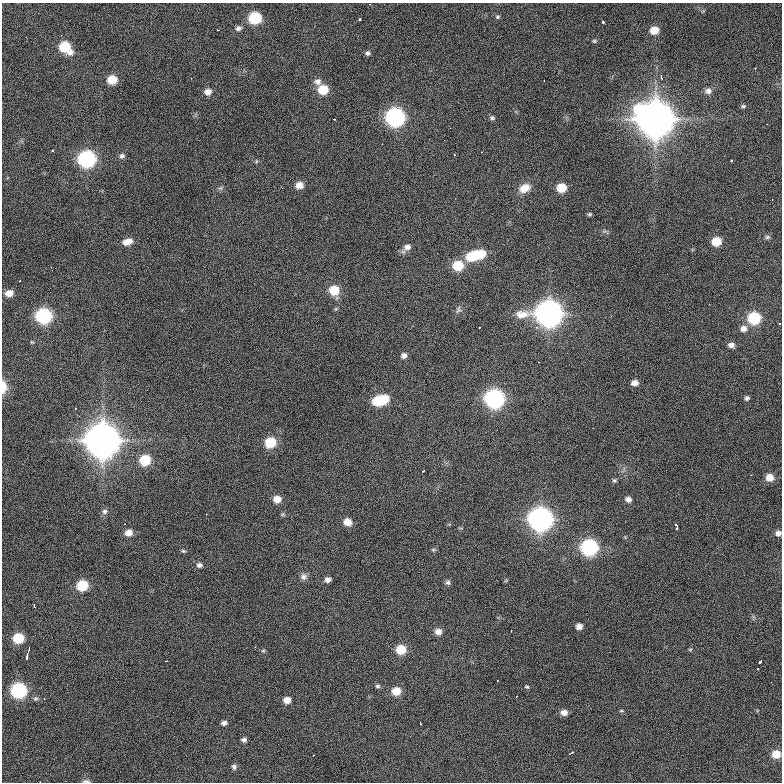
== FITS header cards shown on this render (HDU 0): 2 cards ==
NAXIS1  =                  780 / length of data axis 1
NAXIS2  =                  780 / length of data axis 2

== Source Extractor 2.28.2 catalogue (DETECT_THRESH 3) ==
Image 780 x 780 px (HDU 0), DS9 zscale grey, 1 PNG px = 1 image px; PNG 784 x 784 px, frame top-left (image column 1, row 780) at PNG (2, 3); no overlay
Background 1250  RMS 30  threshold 89.5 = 3 sigma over >= 5 px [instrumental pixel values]
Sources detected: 118; all 118 listed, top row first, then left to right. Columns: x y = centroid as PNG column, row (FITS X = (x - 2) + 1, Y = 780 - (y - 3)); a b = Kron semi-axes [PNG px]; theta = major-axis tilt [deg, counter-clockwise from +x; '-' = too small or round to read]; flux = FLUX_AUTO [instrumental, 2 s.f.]
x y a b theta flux
498 17 6 5 - 3.0e+03
255 18 8 7 - 1.3e+05
360 19 3 3 - 5.3e+03
603 22 3 3 - 5.6e+03
238 28 8 7 - 7.1e+03
218 30 3 2 - 1.8e+03
654 30 8 7 - 3.0e+04
594 41 6 5 - 3.0e+03
65 47 8 7 - 8.0e+04
70 52 9 7 36 1.1e+04
367 53 6 6 - 5.2e+03
755 68 3 2 - 1.5e+03
661 78 9 4 -70 5.4e+03
112 80 7 7 - 4.5e+04
318 82 10 8 -7 1.1e+04
323 90 8 7 - 5.6e+04
708 91 8 7 - 9.9e+03
208 92 7 6 - 1.3e+04
743 106 6 5 - 3.3e+03
639 109 11 9 47 8.5e+04
395 117 9 9 - 6.0e+05
492 118 7 6 - 4.5e+03
334 119 3 2 - 1.1e+03
656 119 14 14 - 4.6e+06
767 124 3 2 - 1.1e+03
382 144 2 2 - 8.8e+02
53 150 3 3 - 6.2e+03
481 152 2 2 - 1.5e+03
454 155 3 2 - 1.9e+03
122 156 8 6 36 6.1e+03
87 159 9 8 - 4.7e+05
256 161 6 3 -73 2.3e+03
731 161 3 3 - 3.8e+03
299 185 8 7 - 1.9e+04
220 188 7 6 - 3.8e+03
524 188 14 10 26 2.4e+04
561 188 7 7 - 4.6e+04
589 214 6 4 1 3.0e+03
731 218 3 2 - 2.0e+03
767 237 7 6 - 4.1e+03
716 241 7 6 - 4.3e+04
128 242 10 7 18 2.0e+04
407 247 9 8 - 1.2e+04
476 255 19 8 16 1.1e+05
458 266 8 8 - 6.7e+04
334 290 8 8 - 5.5e+04
9 293 7 6 - 1.8e+04
458 310 11 6 69 6.1e+03
549 313 13 10 2 2.1e+06
44 316 9 8 - 3.1e+05
611 316 2 2 - 1.4e+03
754 318 8 8 - 1.4e+05
479 327 3 2 - 1.2e+03
536 327 3 3 - 7.1e+03
743 329 9 8 - 1.3e+04
731 345 7 6 - 1.0e+04
404 355 7 6 - 8.4e+03
539 362 2 2 - 1.5e+03
635 383 7 6 - 1.3e+04
3 387 14 6 -88 2.2e+04
494 398 9 9 - 6.6e+05
747 398 6 5 - 4.9e+03
380 400 13 7 17 1.1e+05
593 428 2 2 - 8.2e+02
102 440 13 13 - 4.0e+06
270 442 8 7 - 7.7e+04
145 460 8 7 - 7.6e+04
423 471 3 2 - 1.4e+03
751 475 2 2 - 1.3e+03
769 477 8 7 - 2.1e+04
614 480 5 5 - 3.3e+03
277 499 7 7 - 2.1e+04
628 499 7 6 - 9.6e+03
105 511 8 7 - 6.6e+03
206 514 3 2 - 1.9e+03
283 514 6 4 71 3.0e+03
540 519 10 10 - 1.5e+06
347 522 7 7 - 2.1e+04
676 527 6 3 -75 1.1e+04
128 533 8 7 - 1.7e+04
778 533 7 6 - 9.1e+03
589 547 9 8 - 3.8e+05
433 550 6 4 -6 3.0e+03
183 551 6 4 -19 3.1e+03
199 565 8 7 - 6.5e+03
303 576 9 9 - 8.5e+03
328 579 6 5 - 8.7e+03
448 582 7 6 - 5.4e+03
82 585 8 7 - 8.3e+04
34 606 4 2 - 2.0e+03
579 626 6 5 - 1.2e+04
511 631 3 2 - 1.7e+03
438 632 8 7 - 1.3e+04
18 638 7 7 - 6.8e+04
401 649 8 7 - 5.3e+04
690 649 6 4 2 2.2e+03
29 650 6 2 77 3.7e+03
263 651 6 4 1 2.6e+03
27 656 6 2 87 3.9e+03
166 661 2 2 - 1.3e+03
760 662 5 3 - 1.0e+04
758 668 3 2 - 4.8e+03
378 686 6 5 - 4.0e+03
527 687 5 4 - 2.6e+03
19 690 8 8 - 3.1e+05
396 691 8 7 - 3.3e+04
44 698 2 2 - 1.0e+03
287 700 7 6 - 1.8e+04
621 711 6 3 1 2.2e+03
564 713 7 6 - 1.3e+04
224 723 6 5 - 6.6e+03
420 723 3 2 - 1.7e+03
244 740 6 5 - 5.6e+03
571 753 4 2 - 4.0e+03
776 754 7 6 - 3.3e+04
313 755 2 2 - 1.2e+03
234 767 7 6 - 5.5e+03
86 781 10 4 0 4.9e+03
At the frame edge (FLAGS 8, measured only in part): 3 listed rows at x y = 3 387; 778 533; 86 781